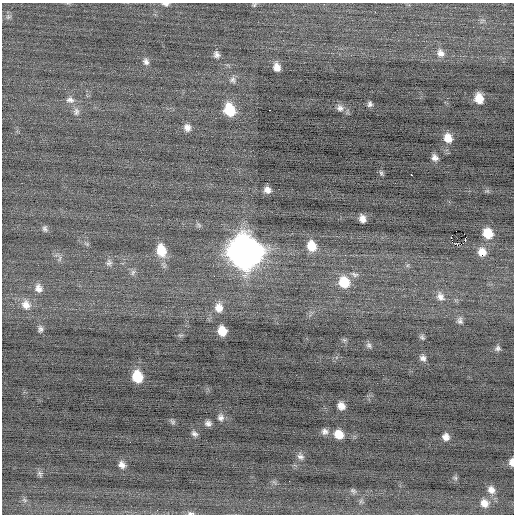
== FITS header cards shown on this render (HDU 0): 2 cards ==
NAXIS1  =                  512 / Axis length
NAXIS2  =                  512 / Axis length

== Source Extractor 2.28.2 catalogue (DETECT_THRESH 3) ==
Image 512 x 512 px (HDU 0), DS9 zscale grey, 1 PNG px = 1 image px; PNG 516 x 516 px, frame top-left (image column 1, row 512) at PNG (2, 3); no overlay
Background -0.0604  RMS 0.71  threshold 2.13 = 3 sigma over >= 5 px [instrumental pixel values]
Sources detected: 72; all 72 listed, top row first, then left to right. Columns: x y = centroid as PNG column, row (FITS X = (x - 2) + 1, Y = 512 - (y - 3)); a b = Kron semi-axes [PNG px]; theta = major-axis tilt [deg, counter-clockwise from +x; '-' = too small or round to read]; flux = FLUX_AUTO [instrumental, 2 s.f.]
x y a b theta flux
166 4 9 4 -8 140
254 5 6 5 - 69
375 12 3 2 - 62
8 17 8 6 42 130
440 53 12 10 -56 320
216 55 8 7 - 180
146 61 10 8 -72 200
277 67 8 6 -70 350
233 80 9 8 - 170
479 98 10 8 -78 700
70 100 12 9 -11 280
370 104 7 6 - 130
340 108 10 9 - 240
229 110 12 9 -70 1600
269 110 3 2 - 78
76 111 12 8 -89 230
187 128 9 8 - 280
448 138 11 9 -68 550
435 158 7 6 - 230
381 173 7 5 -55 83
411 175 3 2 - 180
267 190 6 6 - 250
362 219 7 6 - 280
45 228 9 7 -76 140
488 233 10 9 - 930
451 237 2 2 - 39
465 240 3 2 - 120
87 244 8 4 -31 90
456 244 4 3 - 98
311 246 11 9 -69 830
161 250 14 10 -78 1000
245 252 15 14 - 74000
482 252 11 10 - 520
60 258 9 3 71 100
109 263 10 8 -89 190
408 265 6 4 71 83
133 272 9 6 71 140
354 274 11 6 -20 170
344 282 13 11 -58 1200
38 288 12 10 -72 340
440 297 14 11 -61 400
26 305 14 12 -59 520
219 308 12 10 -82 490
460 321 11 8 -78 200
40 329 9 6 90 160
222 331 9 7 -65 690
180 335 8 4 0 77
422 337 7 6 - 110
344 340 6 6 - 87
369 345 8 7 - 130
498 348 7 7 - 130
423 358 9 7 -42 190
137 377 10 9 - 1300
341 406 7 6 - 340
221 417 9 8 - 190
172 422 8 5 -40 97
208 423 6 6 - 170
325 431 8 7 - 190
194 434 8 5 -39 140
339 434 9 8 - 640
446 437 6 6 - 270
300 456 9 7 -31 160
511 462 7 4 90 220
122 465 8 7 - 250
40 474 8 6 -68 110
455 478 6 5 - 87
491 490 11 9 -59 330
353 491 9 6 -29 110
24 500 7 5 -13 100
361 501 7 4 71 86
484 503 12 10 -42 430
190 514 4 2 - 3600
At the frame edge (FLAGS 8, measured only in part): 3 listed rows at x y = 166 4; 511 462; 190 514